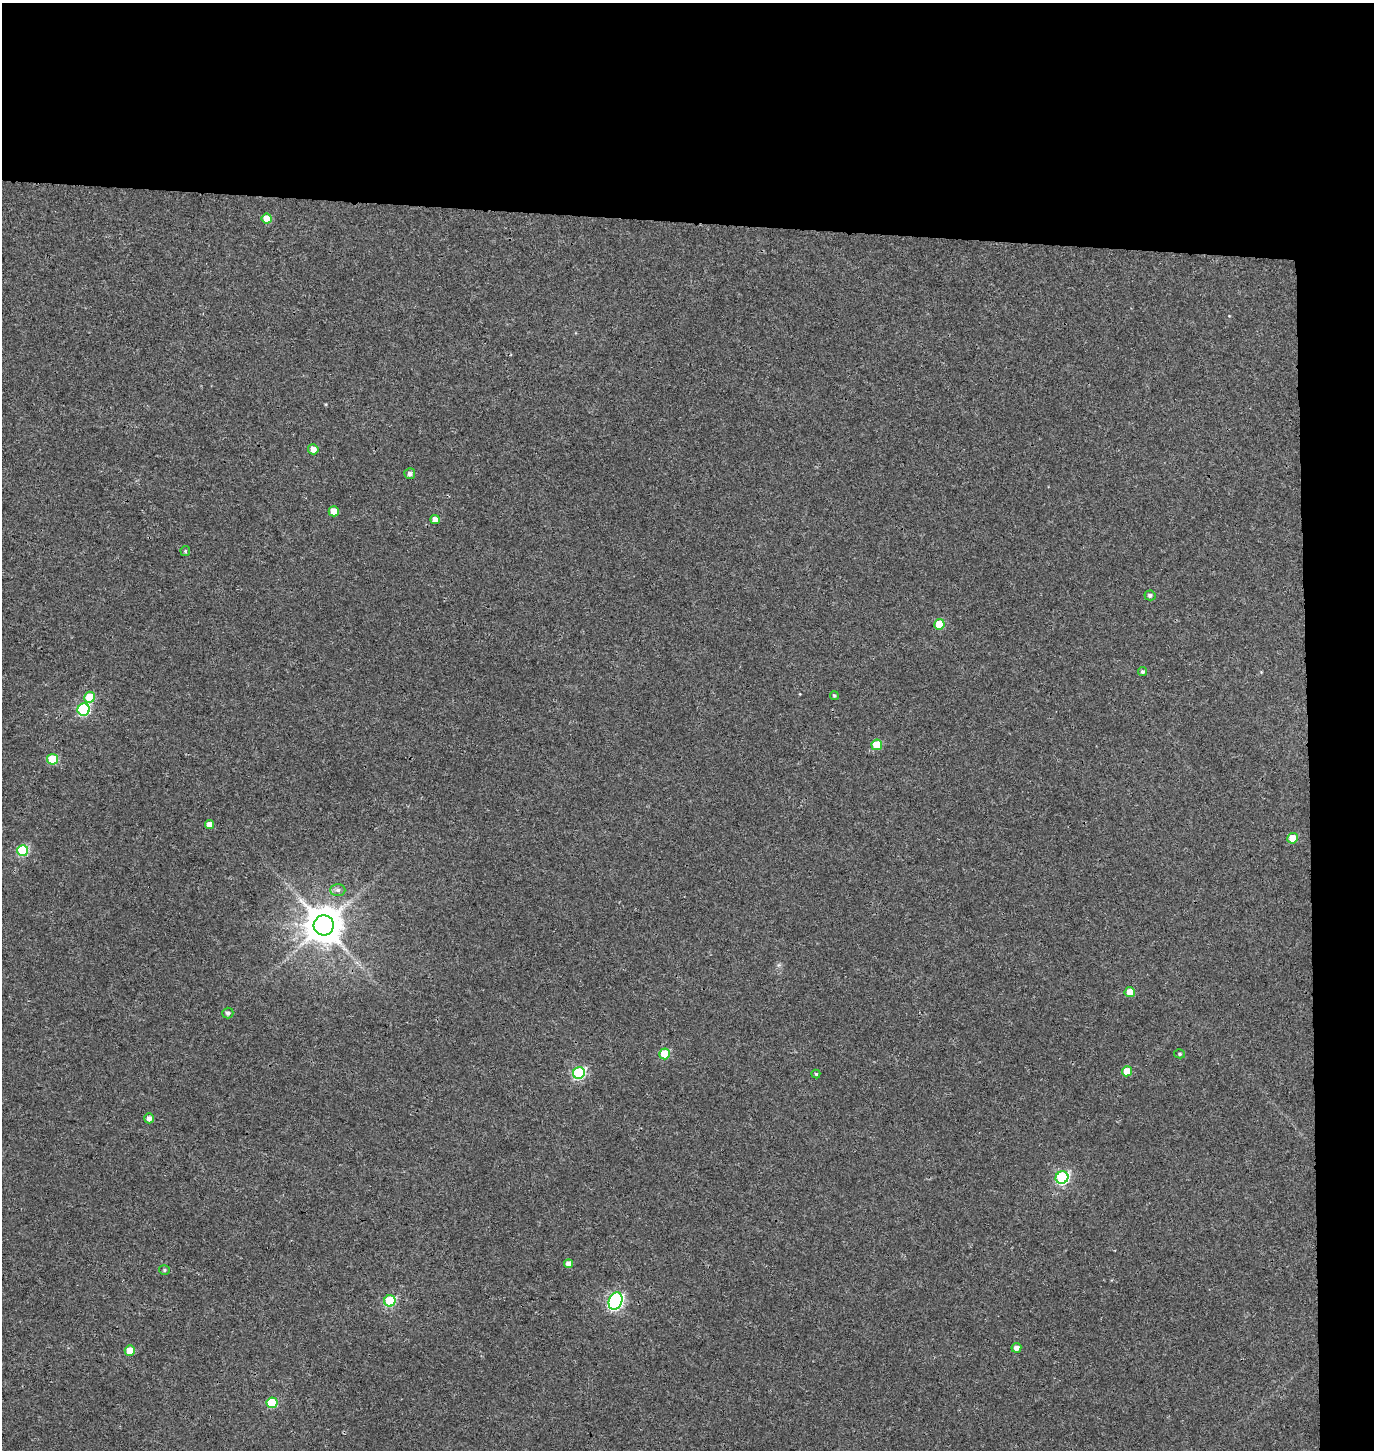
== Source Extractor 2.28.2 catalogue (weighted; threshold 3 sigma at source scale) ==
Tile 3 of 3 x 3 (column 3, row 1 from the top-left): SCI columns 3016-4387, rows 2908-4355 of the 4656 x 4358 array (HDU 1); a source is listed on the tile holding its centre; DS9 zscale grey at full resolution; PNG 1376 x 1452 px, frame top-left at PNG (2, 3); each listed source drawn as its Kron ellipse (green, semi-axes under 4 px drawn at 4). Shown black and unused: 19% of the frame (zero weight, under 3 of 4 exposures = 5% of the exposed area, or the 3 px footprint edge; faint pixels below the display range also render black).
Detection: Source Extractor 2.28.2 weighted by HDU 2 'WHT'; one run over the whole footprint, this tile lists its part. Background 0.0327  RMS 0.0043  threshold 0.0193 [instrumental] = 3 sigma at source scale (4.5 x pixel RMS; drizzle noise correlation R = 1.50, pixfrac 1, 0.0396/0.0396 arcsec/px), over >= 5 px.
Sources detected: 35; all 35 listed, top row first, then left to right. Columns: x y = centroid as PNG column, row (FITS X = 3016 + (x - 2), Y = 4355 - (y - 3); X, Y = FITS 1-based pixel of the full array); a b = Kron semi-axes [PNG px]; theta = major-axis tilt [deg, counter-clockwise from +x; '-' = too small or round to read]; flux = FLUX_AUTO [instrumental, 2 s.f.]
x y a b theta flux
267 219 5 5 - 7.2
313 449 5 5 - 3.4
410 474 5 5 - 1.5
334 511 5 5 - 5.7
435 520 5 4 - 3.4
185 551 5 4 - 0.5
1150 595 5 5 - 1
939 624 5 5 - 11
1142 672 4 4 - 0.86
834 695 4 4 - 0.59
90 697 5 5 - 11
84 709 6 6 - 43
877 745 5 5 - 14
52 759 5 5 - 16
210 824 5 4 - 3.1
1293 838 5 5 - 8.9
23 851 5 5 - 31
338 890 7 6 - 1.3
324 925 10 10 - 1200
1130 992 5 5 - 5.6
228 1013 5 5 - 1.1
665 1054 5 5 - 16
1180 1054 5 4 - 0.68
1127 1071 5 5 - 8
579 1073 6 5 - 44
816 1074 4 4 - 0.6
149 1118 5 4 - 1.9
1062 1178 6 6 - 62
569 1264 4 4 - 2.6
164 1270 5 4 - 0.63
390 1301 6 5 - 34
615 1301 9 6 69 95
1016 1348 5 5 - 2.3
130 1351 5 5 - 7.4
272 1403 5 5 - 20